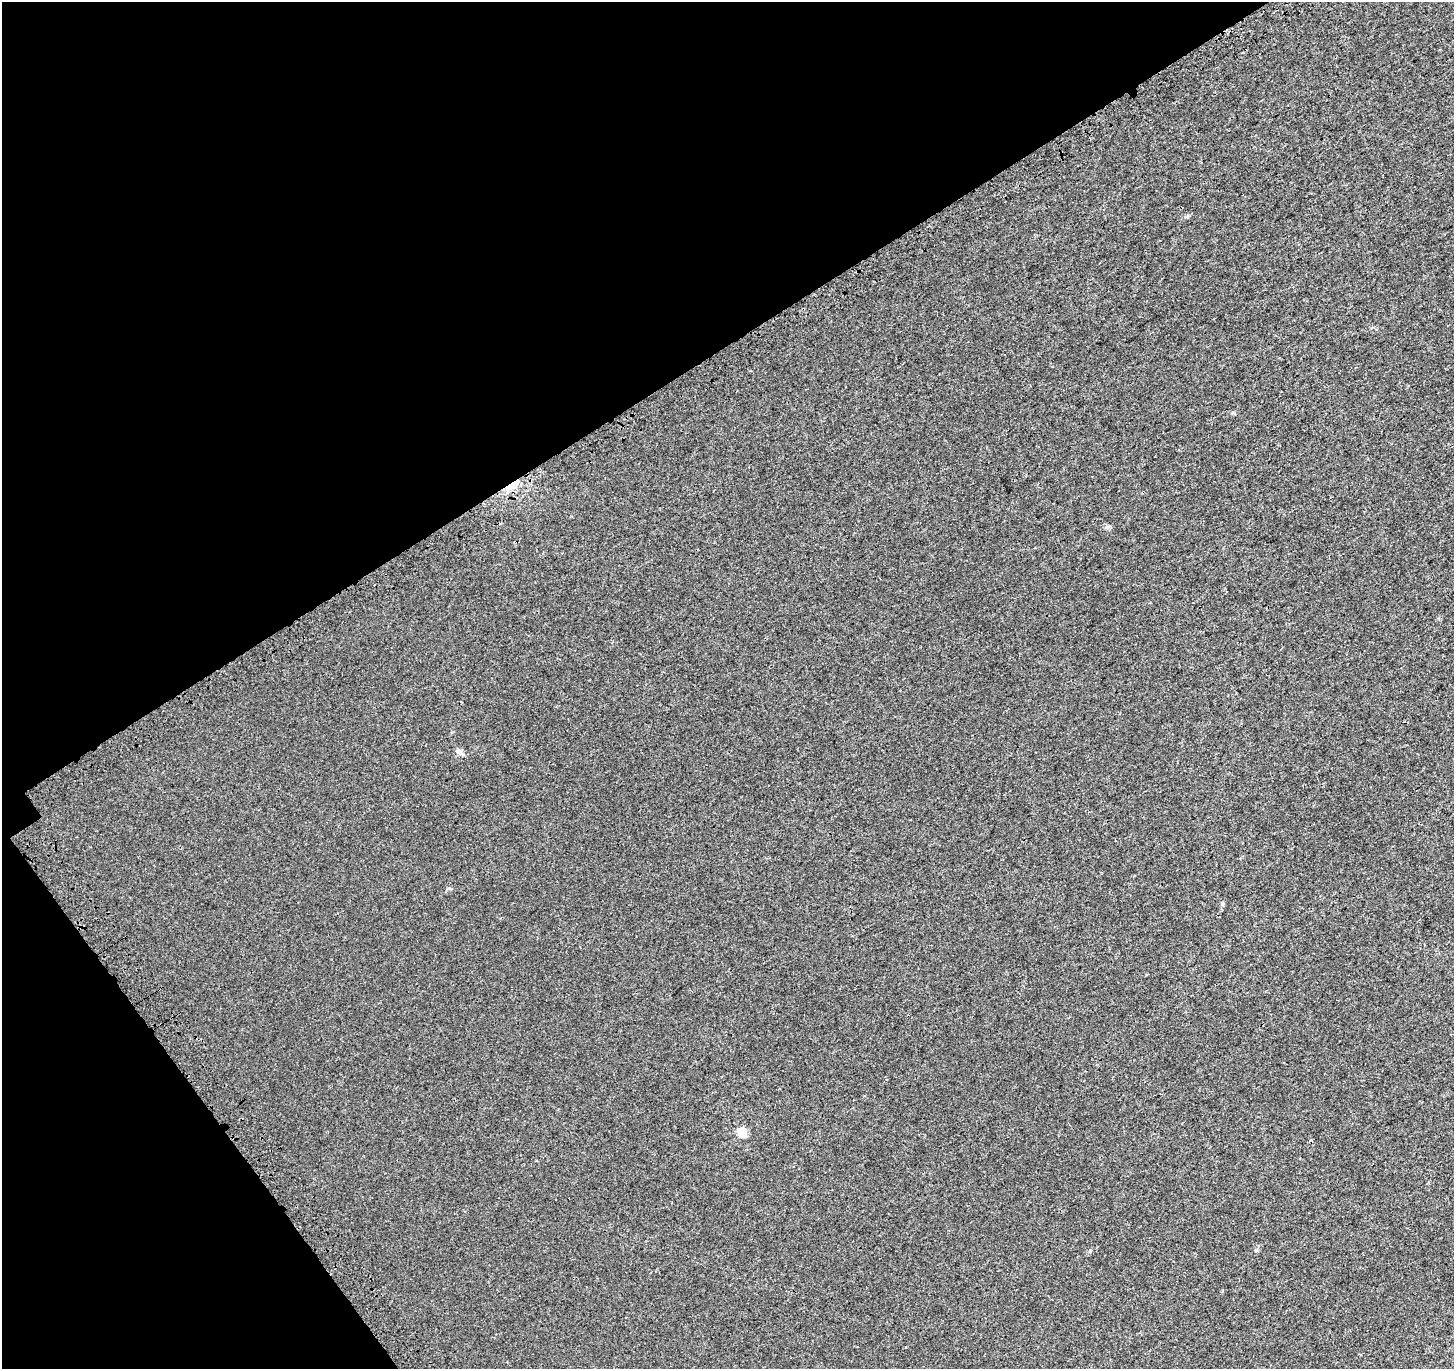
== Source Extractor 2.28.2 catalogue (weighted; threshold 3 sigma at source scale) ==
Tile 5 of 4 x 4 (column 1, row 2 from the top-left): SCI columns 144-1595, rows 2980-4346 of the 6099 x 6021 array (HDU 1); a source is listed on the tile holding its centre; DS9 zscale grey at full resolution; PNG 1456 x 1371 px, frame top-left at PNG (2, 2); no overlay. Shown black and unused: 31% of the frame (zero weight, under 3 of 4 exposures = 9% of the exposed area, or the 3 px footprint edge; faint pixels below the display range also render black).
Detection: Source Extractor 2.28.2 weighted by HDU 2 'WHT'; one run over the whole footprint, this tile lists its part. Background 0.0015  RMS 0.003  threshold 0.0133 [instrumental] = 3 sigma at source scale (4.5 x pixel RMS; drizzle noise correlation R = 1.50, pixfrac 1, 0.0396/0.0396 arcsec/px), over >= 5 px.
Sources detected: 5; all 5 listed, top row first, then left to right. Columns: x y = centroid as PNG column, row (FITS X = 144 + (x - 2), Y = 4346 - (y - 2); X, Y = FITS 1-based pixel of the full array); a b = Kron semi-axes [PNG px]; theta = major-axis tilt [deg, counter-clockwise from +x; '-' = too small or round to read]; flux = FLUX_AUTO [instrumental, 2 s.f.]
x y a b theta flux
512 485 16 6 32 7.5
459 751 9 7 -22 1.1
1222 903 6 4 -59 0.37
742 1132 5 5 - 12
1256 1250 6 4 41 0.36
Overlapping masked pixels (flux is a lower limit): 1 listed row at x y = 512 485